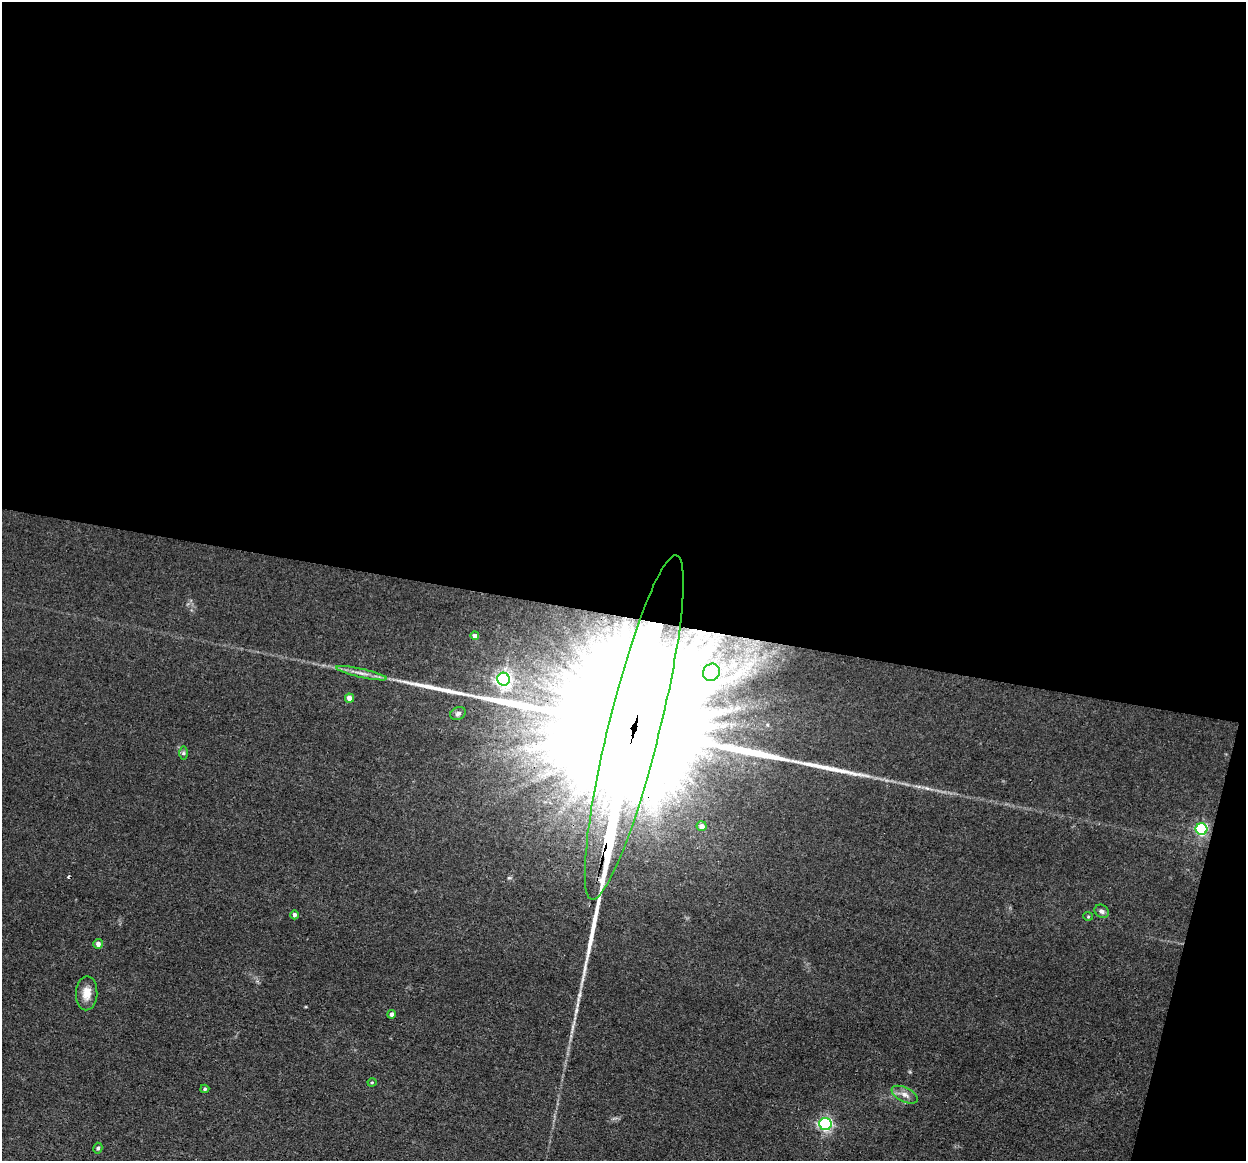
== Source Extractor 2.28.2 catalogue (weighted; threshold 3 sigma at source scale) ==
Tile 4 of 4 x 4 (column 4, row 1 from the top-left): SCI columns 3732-4975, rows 3720-4878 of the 4975 x 5000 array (HDU 1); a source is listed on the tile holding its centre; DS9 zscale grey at full resolution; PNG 1248 x 1163 px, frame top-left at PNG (2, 2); each listed source drawn as its Kron ellipse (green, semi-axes under 4 px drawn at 4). Shown black and unused: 55% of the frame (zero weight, under 3 of 4 exposures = <1% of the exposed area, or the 3 px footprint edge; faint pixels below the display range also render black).
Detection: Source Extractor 2.28.2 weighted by HDU 2 'WHT'; one run over the whole footprint, this tile lists its part. Background 0.046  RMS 0.0054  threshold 0.0245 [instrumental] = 3 sigma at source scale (4.5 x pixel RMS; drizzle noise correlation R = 1.50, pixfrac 1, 0.05/0.05 arcsec/px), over >= 5 px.
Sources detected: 23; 1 cosmic-ray / hot-pixel residue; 1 long thin detection or spike segment (spike, bleed or trail) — neither listed nor drawn; the other 21 listed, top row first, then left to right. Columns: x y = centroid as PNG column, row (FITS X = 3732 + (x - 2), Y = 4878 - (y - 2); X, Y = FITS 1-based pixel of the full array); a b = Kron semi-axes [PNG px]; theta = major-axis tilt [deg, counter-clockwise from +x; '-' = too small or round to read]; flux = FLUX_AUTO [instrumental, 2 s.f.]
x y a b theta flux
475 636 4 4 - 2.5
711 672 9 8 - 3.2
361 673 26 4 -13 3.8
504 679 6 6 - 170
349 698 5 4 - 3.7
458 713 8 6 24 1.5
634 727 177 25 76 150000
183 753 6 4 90 0.9
702 826 5 5 - 3.6
1201 829 6 6 - 88
1102 911 7 6 - 1.8
294 915 4 4 - 1.5
1088 916 5 4 - 0.64
98 944 5 5 - 2.3
87 993 17 11 87 6
392 1014 4 4 - 2.1
372 1082 4 4 - 0.58
205 1089 4 4 - 0.71
905 1095 14 7 -26 3.3
825 1124 6 6 - 120
98 1148 5 4 - 1.1
Overlapping masked pixels (flux is a lower limit): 1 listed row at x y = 634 727